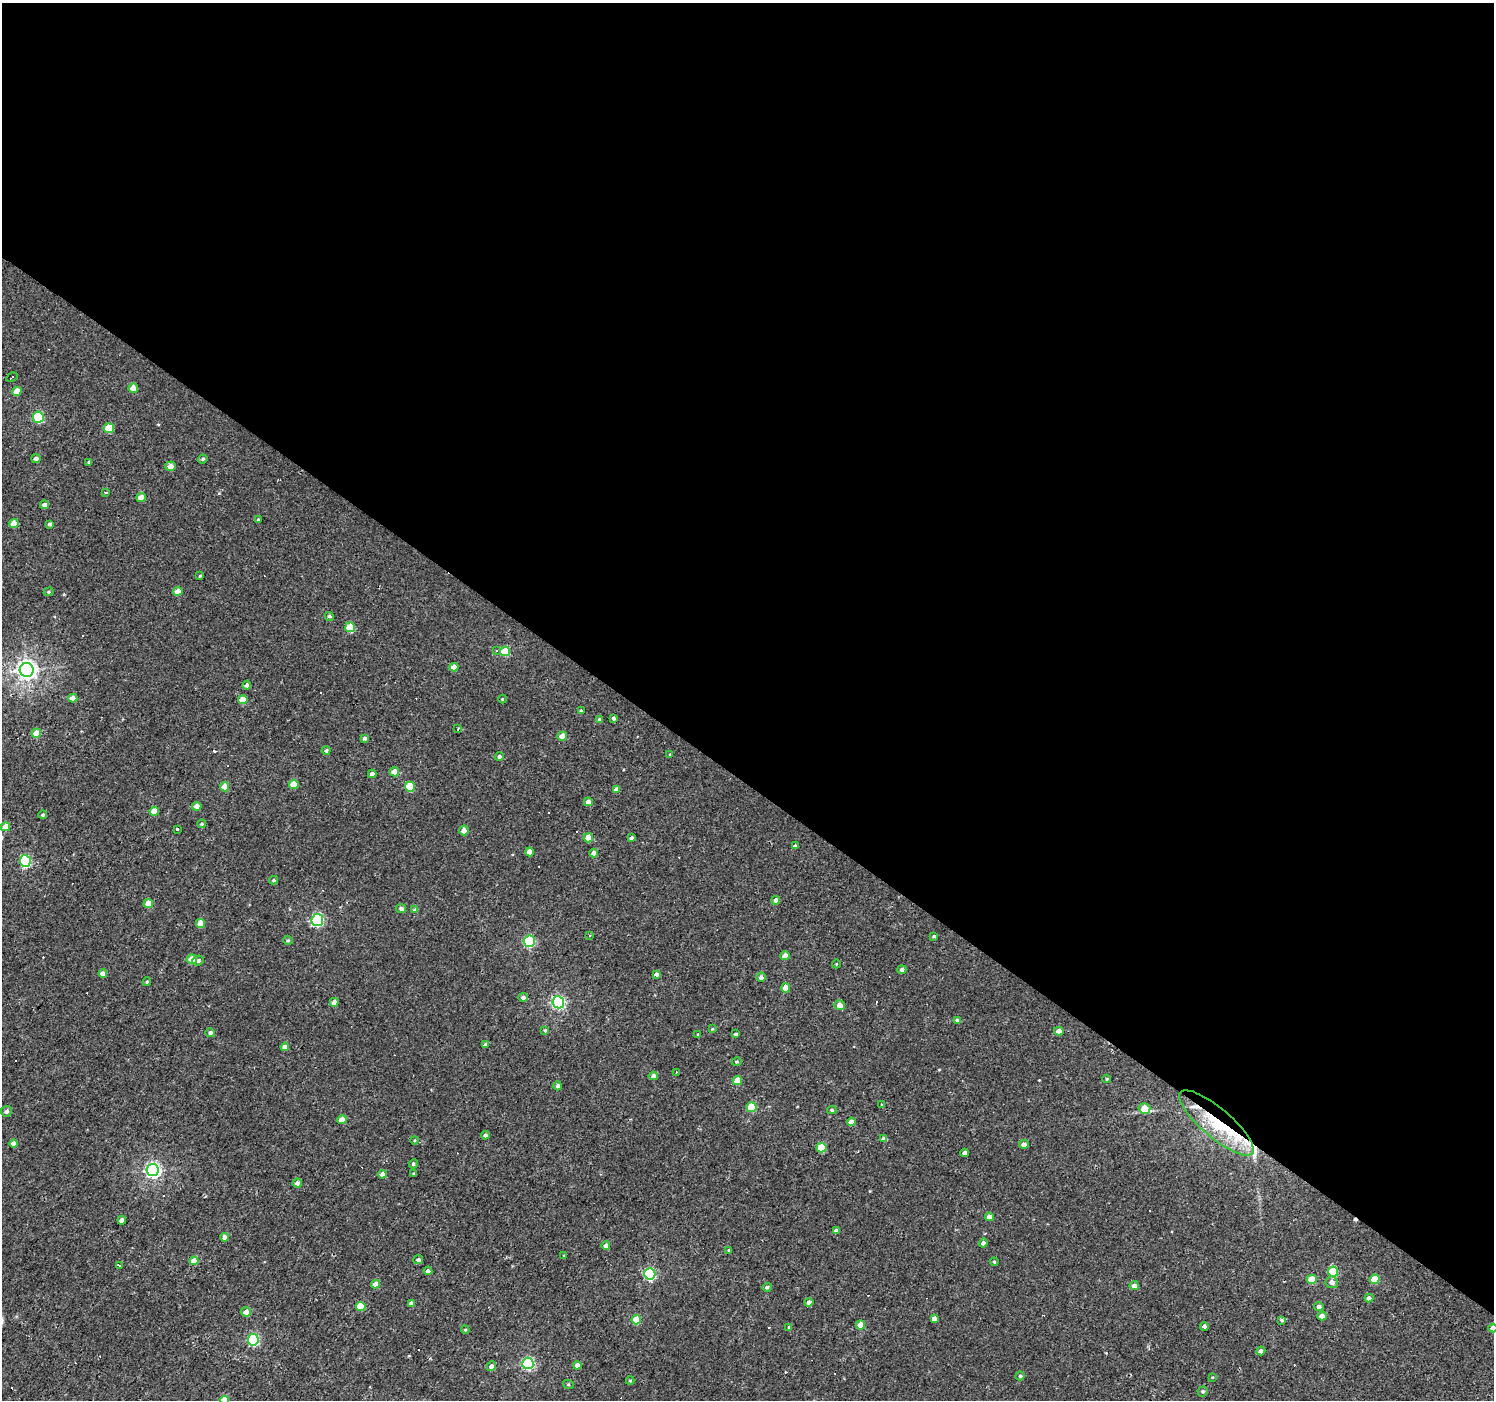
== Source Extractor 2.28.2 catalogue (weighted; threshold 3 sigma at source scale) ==
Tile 3 of 4 x 4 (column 3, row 1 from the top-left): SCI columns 2985-4476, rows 4370-5767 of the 5971 x 6007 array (HDU 1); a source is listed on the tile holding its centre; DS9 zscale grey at full resolution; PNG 1496 x 1402 px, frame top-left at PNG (2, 3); each listed source drawn as its Kron ellipse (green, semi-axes under 4 px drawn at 4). Shown black and unused: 56% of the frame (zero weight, under 2 of 3 exposures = <1% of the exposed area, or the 3 px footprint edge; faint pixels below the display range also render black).
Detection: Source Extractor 2.28.2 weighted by HDU 2 'WHT'; one run over the whole footprint, this tile lists its part. Background 0.00425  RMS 0.0033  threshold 0.0147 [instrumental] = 3 sigma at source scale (4.5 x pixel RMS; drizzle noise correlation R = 1.50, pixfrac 1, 0.0396/0.0396 arcsec/px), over >= 5 px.
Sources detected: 201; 32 cosmic-ray / hot-pixel residue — neither listed nor drawn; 4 inside a brighter listed object's ellipse — not listed separately; the other 165 listed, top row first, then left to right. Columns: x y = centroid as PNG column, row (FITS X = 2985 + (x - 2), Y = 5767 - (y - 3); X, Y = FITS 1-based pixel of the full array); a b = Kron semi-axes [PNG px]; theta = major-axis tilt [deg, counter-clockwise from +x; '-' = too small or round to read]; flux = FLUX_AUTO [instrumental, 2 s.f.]
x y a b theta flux
12 377 6 3 30 1.5
133 388 5 4 - 3.4
17 391 5 4 - 3.5
38 417 5 5 - 20
109 428 5 5 - 7.6
36 459 4 4 - 1.1
203 459 5 3 - 0.49
89 462 4 4 - 0.42
170 466 5 4 - 2.1
106 492 3 2 - 0.35
141 497 5 4 - 3.3
44 505 4 4 - 1.3
258 520 3 3 - 0.33
14 524 4 4 - 3.1
50 524 4 3 - 0.79
200 576 3 3 - 0.28
178 591 5 4 - 2.5
49 592 5 4 - 0.46
329 616 5 4 - 0.54
350 627 5 5 - 7.7
497 651 3 3 - 0.82
505 651 5 5 - 9
454 667 4 4 - 2.3
27 670 7 7 - 170
247 685 4 4 - 0.89
73 698 4 4 - 2.9
502 699 4 3 - 0.25
243 700 4 4 - 4.2
581 711 3 3 - 0.38
613 718 3 3 - 0.75
599 720 4 4 - 0.5
458 729 3 3 - 0.28
36 733 5 4 - 4.7
562 736 4 4 - 3.1
364 738 4 3 - 0.82
326 751 5 4 - 0.59
670 755 4 3 - 0.39
499 756 4 4 - 0.7
394 772 5 4 - 2.8
372 774 4 4 - 1.5
294 784 5 4 - 5
225 787 4 4 - 4.4
410 787 5 5 - 9.1
616 789 4 4 - 1.4
588 802 4 4 - 2
197 806 5 4 - 2
154 811 5 4 - 4.9
43 815 4 4 - 0.44
202 824 4 3 - 0.37
5 827 5 4 - 3.4
178 829 3 3 - 1.9
464 830 5 5 - 1.9
588 838 5 4 - 3.5
631 838 3 3 - 0.65
795 846 4 3 - 0.65
530 852 4 4 - 3
594 853 4 4 - 1.3
25 861 6 5 - 27
274 880 4 3 - 0.43
776 900 4 4 - 1.8
148 903 5 4 - 3.6
401 908 5 4 - 0.87
415 909 4 4 - 1.9
317 920 6 6 - 40
200 923 4 4 - 3.5
590 935 3 3 - 0.38
934 936 3 3 - 0.42
288 940 5 4 - 0.42
529 941 6 5 - 28
785 956 4 4 - 3.3
192 959 5 4 - 3.7
198 960 6 5 - 0.98
836 964 4 3 - 0.22
902 970 4 4 - 1
103 973 4 4 - 1.9
656 975 4 4 - 1.4
761 977 4 4 - 1.1
147 982 4 4 - 0.44
786 988 4 4 - 3.2
523 997 4 4 - 1
334 1002 4 4 - 1.9
558 1002 6 6 - 54
840 1005 5 5 - 2.4
957 1020 4 4 - 0.52
712 1029 4 3 - 0.29
545 1030 4 3 - 0.35
1059 1031 5 4 - 2.4
210 1033 5 4 - 0.92
735 1034 4 3 - 0.52
698 1035 3 3 - 0.34
485 1045 4 4 - 1.2
285 1047 4 4 - 2
737 1062 5 4 - 0.47
676 1072 3 2 - 0.29
653 1076 5 4 - 1.8
1106 1079 4 3 - 0.28
737 1080 4 4 - 4.4
558 1086 4 4 - 0.85
882 1105 4 3 - 0.37
752 1107 5 5 - 8.8
1144 1108 6 5 - 5.6
832 1110 5 4 - 0.57
6 1111 5 5 - 0.94
342 1120 4 4 - 3.3
851 1122 4 4 - 2.3
1216 1123 47 14 -40 19
485 1135 4 4 - 0.84
884 1139 4 4 - 1.6
415 1140 4 3 - 0.31
13 1143 4 4 - 2.3
1024 1144 5 4 - 1.5
821 1148 5 4 - 8.1
965 1153 4 4 - 1.2
413 1164 4 4 - 0.63
153 1170 6 6 - 80
382 1174 4 4 - 2.1
414 1174 3 3 - 0.44
297 1183 4 4 - 1.3
989 1217 4 4 - 2
122 1220 4 4 - 1.5
836 1230 4 3 - 0.94
225 1237 4 4 - 1.7
983 1243 4 4 - 1.1
606 1246 4 4 - 1.6
729 1250 3 3 - 0.41
564 1256 4 3 - 0.29
418 1260 5 4 - 1
194 1261 4 4 - 4.8
994 1262 4 3 - 0.37
119 1266 3 2 - 0.48
428 1271 4 4 - 1
1333 1272 5 5 - 11
650 1274 6 5 - 32
1312 1279 5 4 - 5.8
1375 1279 5 4 - 7.7
1332 1282 6 5 - 1.4
375 1284 4 4 - 2.6
1134 1286 4 4 - 2
767 1287 4 4 - 0.71
1369 1298 4 4 - 1.6
809 1302 4 4 - 1.5
412 1303 4 4 - 1.7
361 1306 5 4 - 6.7
1319 1307 5 4 - 1.2
246 1312 5 4 - 2.3
1322 1316 4 4 - 2
934 1318 4 4 - 1.7
636 1320 5 4 - 7.3
1282 1320 3 3 - 4.8
860 1325 4 4 - 3
1204 1326 4 4 - 0.98
789 1327 4 4 - 0.42
1493 1328 4 4 - 2.4
465 1330 4 3 - 0.36
253 1340 5 5 - 32
1261 1351 4 4 - 0.97
528 1363 5 5 - 39
577 1365 4 4 - 1.9
491 1366 5 4 - 1.3
1020 1376 4 4 - 0.46
1212 1377 4 3 - 0.25
630 1380 4 4 - 0.39
568 1384 5 3 - 0.33
1203 1391 5 4 - 0.64
224 1400 4 4 - 4.7
Overlapping masked pixels (flux is a lower limit): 1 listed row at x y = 1216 1123
Isophote crosses this tile's border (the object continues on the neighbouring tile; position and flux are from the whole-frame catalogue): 2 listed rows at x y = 1493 1328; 224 1400